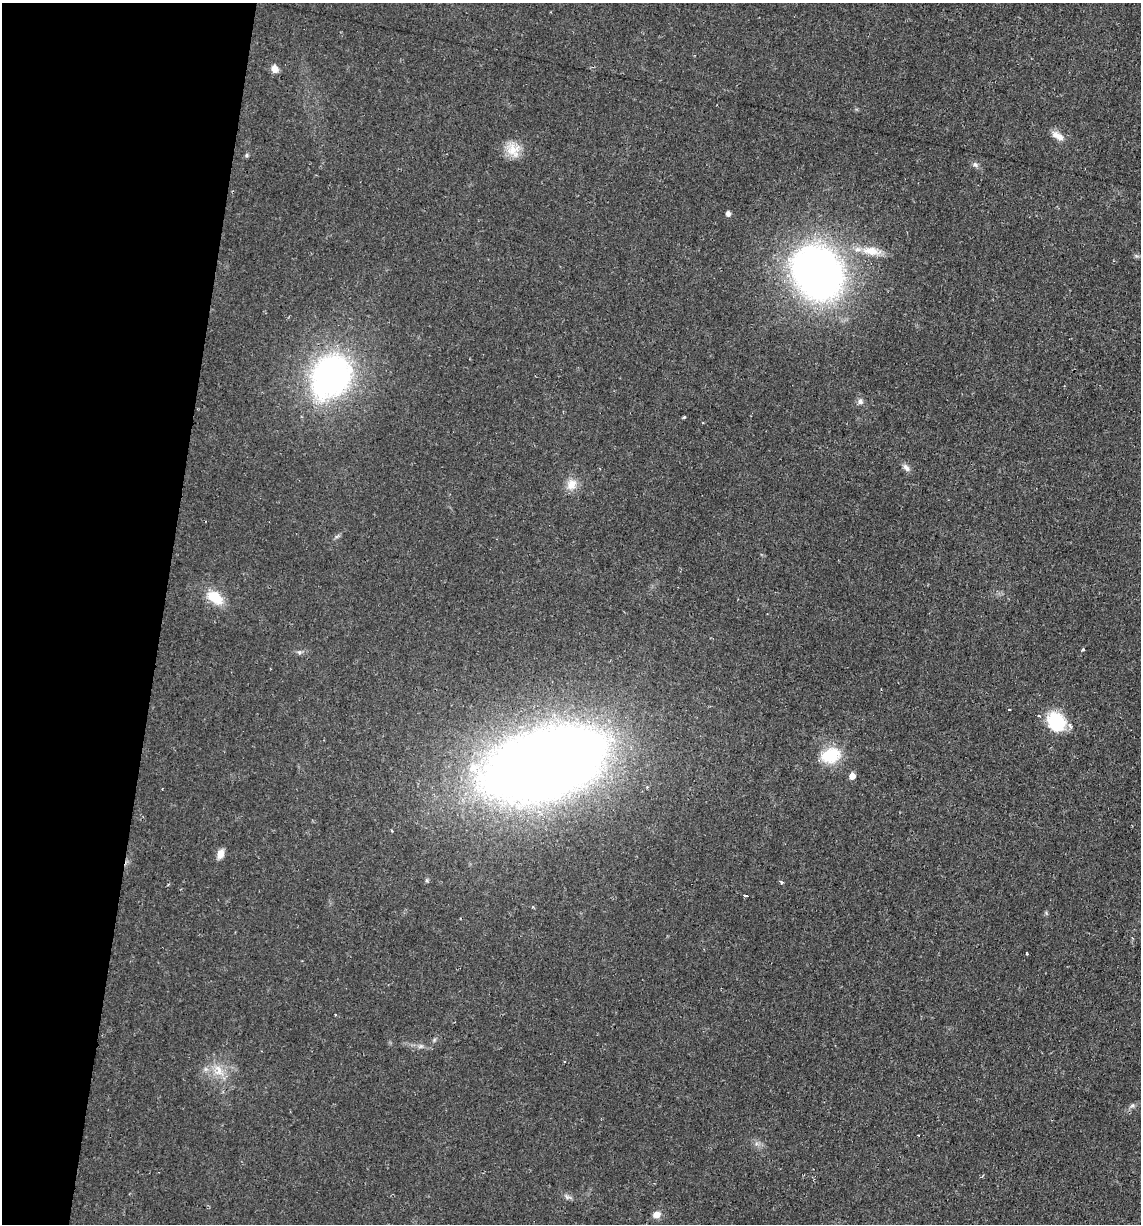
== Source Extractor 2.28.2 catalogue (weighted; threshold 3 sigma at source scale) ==
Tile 9 of 4 x 4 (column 1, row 3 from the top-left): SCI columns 115-1253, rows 1223-2444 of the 4907 x 4888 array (HDU 1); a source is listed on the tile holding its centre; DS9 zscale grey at full resolution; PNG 1143 x 1226 px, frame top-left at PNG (2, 3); no overlay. Shown black and unused: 14% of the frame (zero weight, under 2 of 3 exposures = <1% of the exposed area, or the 3 px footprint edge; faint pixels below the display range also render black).
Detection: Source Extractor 2.28.2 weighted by HDU 2 'WHT'; one run over the whole footprint, this tile lists its part. Background 0.0287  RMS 0.0049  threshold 0.0221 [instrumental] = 3 sigma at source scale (4.5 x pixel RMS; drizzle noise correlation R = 1.50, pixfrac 1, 0.05/0.05 arcsec/px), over >= 5 px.
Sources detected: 35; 2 cosmic-ray / hot-pixel residue — not listed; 1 inside a brighter listed object's ellipse — not listed separately; the other 32 listed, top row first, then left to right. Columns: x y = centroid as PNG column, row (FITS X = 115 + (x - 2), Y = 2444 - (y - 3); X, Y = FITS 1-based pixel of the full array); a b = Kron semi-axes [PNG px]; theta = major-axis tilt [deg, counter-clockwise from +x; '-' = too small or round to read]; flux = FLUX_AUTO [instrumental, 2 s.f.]
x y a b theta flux
275 69 8 7 - 3.6
1058 136 17 8 -31 4.2
513 150 19 17 -58 7.9
247 155 6 4 89 0.74
975 165 9 6 -45 1.5
728 213 5 4 - 2.1
871 251 25 11 -7 9.2
817 273 55 45 -53 260
331 376 39 30 59 150
860 401 7 7 - 1.7
684 417 5 3 - 0.54
906 468 12 7 -52 2
571 484 16 12 52 5.4
215 597 20 12 -35 12
1083 650 4 3 - 0.51
299 652 6 4 -72 0.75
1009 709 3 3 - 1.2
1056 722 20 17 -58 23
831 755 21 15 17 18
544 765 77 40 18 1100
852 776 5 5 - 4.1
220 854 10 7 71 3.6
427 880 6 4 71 0.69
781 882 3 3 - 1.2
745 896 4 3 - 2.7
1026 953 3 2 - 0.8
421 1046 7 4 18 0.97
565 1062 3 3 - 0.62
219 1070 19 9 -82 6.2
1132 1105 7 5 58 1
918 1135 3 3 - 1.2
657 1214 9 7 19 3.2